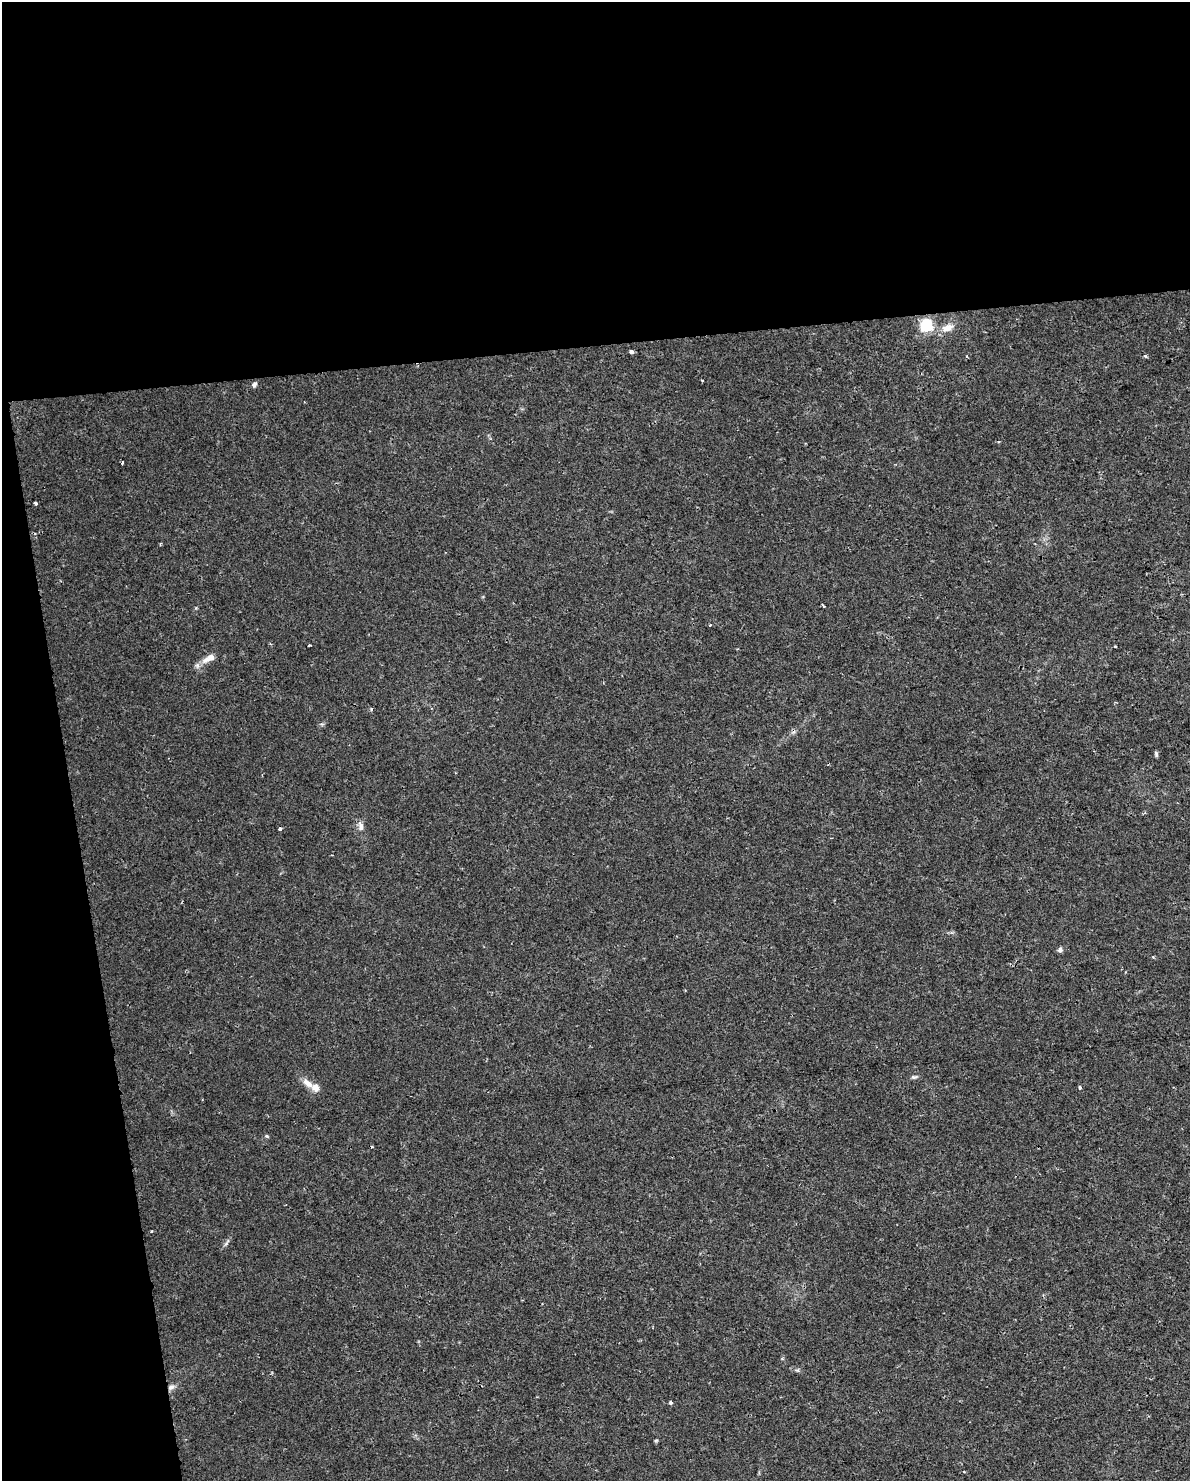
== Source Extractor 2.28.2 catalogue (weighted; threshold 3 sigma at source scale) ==
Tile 1 of 4 x 3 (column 1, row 1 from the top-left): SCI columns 1-1188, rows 3020-4498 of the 4754 x 4517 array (HDU 1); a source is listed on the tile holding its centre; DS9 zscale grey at full resolution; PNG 1192 x 1483 px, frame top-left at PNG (2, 2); no overlay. Shown black and unused: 29% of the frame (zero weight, under 2 of 3 exposures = <1% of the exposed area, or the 3 px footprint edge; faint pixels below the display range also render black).
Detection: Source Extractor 2.28.2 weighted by HDU 2 'WHT'; one run over the whole footprint, this tile lists its part. Background 0.00454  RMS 0.0028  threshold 0.0125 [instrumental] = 3 sigma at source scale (4.5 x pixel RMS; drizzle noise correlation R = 1.50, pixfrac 1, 0.0396/0.0396 arcsec/px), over >= 5 px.
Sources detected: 33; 2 cosmic-ray / hot-pixel residue — not listed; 2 inside a brighter listed object's ellipse — not listed separately; the other 29 listed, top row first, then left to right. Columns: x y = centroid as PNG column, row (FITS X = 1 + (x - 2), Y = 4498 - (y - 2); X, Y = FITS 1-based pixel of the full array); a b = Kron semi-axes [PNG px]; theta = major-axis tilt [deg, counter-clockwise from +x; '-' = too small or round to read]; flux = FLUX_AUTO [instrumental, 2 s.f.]
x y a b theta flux
926 325 6 6 - 40
947 328 18 9 22 3.1
631 352 4 3 - 1.6
966 356 4 2 - 0.31
1145 356 4 4 - 0.49
254 384 7 5 60 0.73
122 463 3 3 - 0.77
35 503 3 3 - 0.82
823 606 3 2 - 0.31
710 625 3 3 - 0.29
1115 646 3 3 - 0.41
209 658 19 8 28 2.9
1156 754 7 4 -76 0.48
361 827 10 7 69 1.1
280 829 4 3 - 1
332 855 3 3 - 0.24
1060 950 6 5 - 0.88
914 1077 10 5 8 0.65
307 1083 17 8 -38 2.6
1080 1087 4 3 - 0.88
267 1136 6 4 -23 0.38
372 1147 3 3 - 0.32
151 1231 3 3 - 0.26
226 1243 14 4 55 0.72
797 1370 6 5 - 0.44
171 1387 10 7 32 1.2
670 1402 4 3 - 0.95
656 1440 6 4 2 0.31
964 1472 3 3 - 0.28
Overlapping masked pixels (flux is a lower limit): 1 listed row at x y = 171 1387